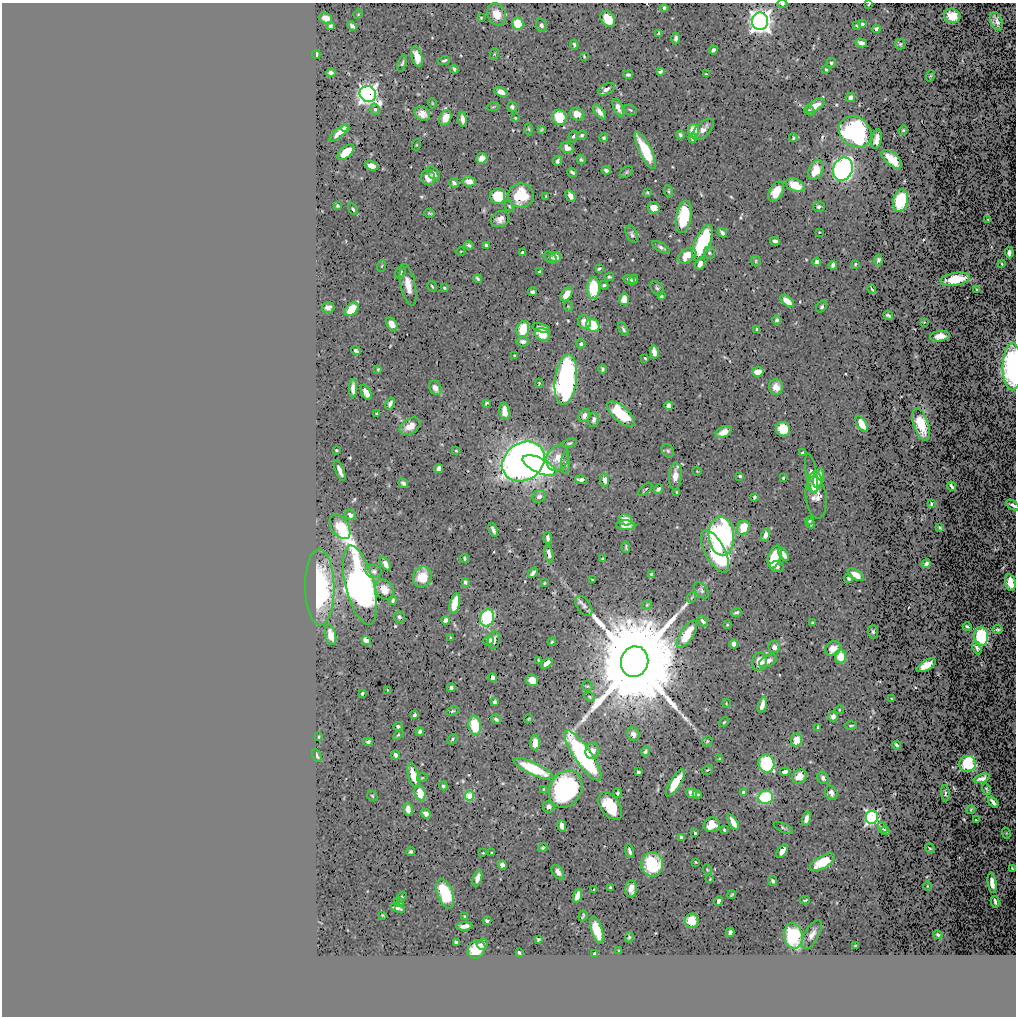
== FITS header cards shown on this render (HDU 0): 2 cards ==
NAXIS1  =                 1014
NAXIS2  =                 1014

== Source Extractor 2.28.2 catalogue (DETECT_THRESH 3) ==
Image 1014 x 1014 px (HDU 0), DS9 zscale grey, 1 PNG px = 1 image px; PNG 1018 x 1018 px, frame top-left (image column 1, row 1014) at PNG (2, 3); each listed source drawn as its Kron ellipse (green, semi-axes under 4 px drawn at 4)
Background 0.493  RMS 0.011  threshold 0.0339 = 3 sigma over >= 5 px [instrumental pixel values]
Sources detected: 431; all 431 listed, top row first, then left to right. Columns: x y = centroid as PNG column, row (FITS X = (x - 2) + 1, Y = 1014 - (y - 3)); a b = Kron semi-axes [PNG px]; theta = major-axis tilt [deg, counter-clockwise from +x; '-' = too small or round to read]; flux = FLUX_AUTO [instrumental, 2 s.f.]
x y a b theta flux
782 4 5 3 - 1.8
869 4 3 2 - 0.72
664 8 4 3 - 1.8
358 14 5 4 - 0.83
497 14 11 9 -67 9.5
952 16 8 7 - 12
326 18 6 5 - 5.5
481 18 3 2 - 0.62
608 19 8 6 -51 17
760 21 9 8 - 480
996 21 9 6 -66 3.6
518 24 6 5 - 21
862 24 3 3 - 1.1
541 25 6 5 - 1.7
331 26 4 3 - 1.8
352 26 5 4 - 2.2
856 26 3 2 - 0.76
876 29 4 3 - 1.5
659 33 4 3 - 1
676 38 6 3 90 2.1
861 43 6 4 -15 2.9
900 44 5 5 - 0.94
574 45 5 3 - 1.3
713 50 4 3 - 1.9
316 54 4 3 - 2
494 54 6 3 71 0.75
584 56 3 2 - 0.72
417 57 10 5 -75 8.5
444 60 6 3 21 1.3
402 63 9 4 72 1.3
831 63 4 4 - 1.3
454 69 4 3 - 1.2
826 69 3 3 - 0.84
660 71 4 3 - 1.9
331 73 4 4 - 2
706 74 3 2 - 0.6
628 75 5 3 - 1.7
930 76 6 3 71 0.75
606 89 9 5 30 3.2
501 92 7 4 -22 4.2
368 94 8 8 - 350
851 97 5 4 - 2.9
432 103 5 3 - 0.54
815 106 11 5 32 7.7
493 107 6 3 18 0.89
512 107 5 5 - 2
618 108 9 4 -65 4.5
375 109 6 4 -74 1.4
630 110 7 5 -23 1.1
809 111 6 4 -41 1.2
600 112 9 4 -51 4.4
422 114 8 6 -29 7.6
577 114 7 6 - 6.3
559 117 8 7 - 22
445 118 8 5 66 11
515 118 3 3 - 0.71
462 119 7 4 -85 3.6
345 128 4 3 - 1.8
529 129 6 4 -87 0.95
703 129 14 6 45 5.5
541 130 4 3 - 0.93
903 130 5 4 - 0.91
693 131 7 5 83 16
855 132 17 14 -38 130
339 133 12 4 42 5.7
582 135 5 4 - 1.4
680 135 4 3 - 1.5
573 136 6 4 71 1.4
604 138 4 4 - 1.3
693 138 5 3 - 2.5
793 138 4 4 - 1.2
877 139 10 5 80 4.8
416 145 5 3 - 0.6
567 148 7 5 -29 4.2
645 150 20 6 -63 30
346 152 10 5 41 13
482 158 6 5 - 5.6
892 159 12 6 -41 16
581 160 5 4 - 1.2
557 161 5 3 - 1.6
372 166 7 4 -15 8.5
843 169 12 9 70 250
606 170 4 3 - 1.9
816 170 11 7 66 17
572 172 5 3 - 1.4
626 172 7 5 37 1.2
434 174 8 5 -50 2.4
428 178 7 7 - 7.1
469 181 7 5 -11 6.3
454 183 5 4 - 2
795 185 10 6 -23 13
668 191 6 4 -74 1.1
776 192 11 6 62 11
647 193 3 3 - 0.85
521 195 13 12 - 37
498 196 8 7 - 25
546 196 3 3 - 0.7
570 196 6 4 -63 3.7
900 200 11 7 77 42
338 206 3 3 - 1.1
509 206 6 4 -60 1.1
819 207 6 5 - 2
654 208 6 5 - 8.2
353 209 6 4 -60 1.4
430 213 5 3 - 1
684 217 16 7 80 35
500 219 9 7 25 5.1
988 220 4 2 - 0.59
819 232 2 2 - 0.47
722 233 5 3 - 2.2
632 234 9 5 -66 2
775 241 5 3 - 2.4
702 243 19 7 66 58
469 245 5 3 - 1.3
486 246 4 3 - 1.9
661 247 10 4 -30 2.1
461 251 4 3 - 0.49
522 253 4 3 - 1.3
709 253 6 5 - 1.5
1009 253 6 4 -88 3.4
687 256 10 6 32 13
550 257 7 5 -38 1.7
555 257 6 5 - 6.5
878 260 5 4 - 1.8
756 261 5 5 - 0.9
817 262 4 4 - 3.2
700 263 6 4 62 3.9
855 264 3 2 - 0.9
1002 264 3 2 - 0.52
833 265 4 4 - 2.4
382 266 6 3 70 0.87
599 269 4 3 - 1
400 272 6 5 - 1.5
540 272 3 3 - 1.4
609 277 4 3 - 1.1
478 279 4 3 - 1.3
955 279 15 6 10 17
629 280 6 4 -31 3
633 280 5 4 - 1.2
408 285 21 7 -78 9.4
604 285 4 3 - 1.4
432 286 6 3 -61 0.85
444 288 3 3 - 0.75
594 288 11 6 90 31
657 288 8 5 -51 1.7
872 289 5 3 - 0.88
977 289 4 2 - 0.54
532 292 4 3 - 1.6
566 294 8 5 55 10
661 296 4 3 - 1.9
624 299 6 5 - 8.7
787 301 8 4 -37 9.1
568 306 5 3 - 0.72
328 307 6 5 - 2.9
822 307 6 5 - 1.2
352 309 8 5 43 19
888 315 5 3 - 1.3
777 320 4 4 - 1.4
584 322 7 6 - 7.3
924 322 2 2 - 0.48
392 324 7 5 -55 6.1
593 325 7 6 - 19
541 328 9 4 -15 2.8
523 329 8 6 73 20
623 329 7 4 -62 1.7
757 329 3 3 - 1.6
543 334 7 6 - 13
940 336 10 5 8 5.4
523 342 6 5 - 2.9
581 344 4 4 - 1.4
356 351 5 3 - 1.5
654 352 7 4 -79 6.5
514 356 3 2 - 0.74
645 358 3 2 - 0.72
1012 367 23 9 -89 110
378 369 3 3 - 0.79
603 369 4 3 - 1.3
758 372 5 5 - 9
566 380 25 11 83 240
539 383 4 3 - 0.7
776 387 7 7 - 6.4
353 388 9 4 -89 5.5
435 388 8 5 -61 4.1
366 392 8 4 -62 6
486 403 4 3 - 0.96
390 404 6 4 66 2.7
669 405 4 4 - 7.2
505 412 8 5 -82 6.5
377 414 3 3 - 1.1
621 414 17 7 -42 31
584 415 7 5 57 3
594 419 7 5 82 2.8
862 424 9 4 -57 13
921 425 17 7 -72 16
410 426 11 7 31 7.8
783 429 7 7 - 20
724 432 8 5 26 7
569 443 7 3 17 1
336 450 3 2 - 0.82
456 451 3 2 - 0.63
668 451 7 5 -56 1.6
803 453 4 3 - 1.2
558 458 13 11 60 11
524 462 22 18 36 600
566 463 11 4 90 2
540 466 18 7 -26 69
439 468 4 4 - 3.2
340 471 11 3 -68 3.8
697 471 4 3 - 0.54
812 474 20 5 -80 6.6
675 476 13 6 86 6.7
740 476 3 3 - 1.1
783 478 3 3 - 0.82
819 478 10 5 75 7.9
581 480 6 4 -6 2.8
605 480 7 4 -81 3.8
814 482 10 7 81 9.6
403 483 5 3 - 1.9
952 486 5 3 - 1.8
658 489 5 3 - 1.9
645 490 8 2 43 0.79
676 492 4 2 - 0.81
539 496 7 6 - 2.8
754 497 4 3 - 1.2
816 497 21 10 -83 8.4
931 504 3 3 - 1.4
1013 505 7 4 -34 2.5
350 515 6 5 - 3.3
625 520 7 5 -13 6.2
809 520 4 3 - 1.1
810 524 5 4 - 1.5
626 525 10 5 -4 5.9
340 527 13 8 -58 18
940 527 4 3 - 0.93
743 528 7 6 - 17
493 530 7 3 -67 2.2
765 535 6 4 75 3.9
721 536 19 12 -85 220
548 538 6 3 -87 2.3
626 547 5 3 - 1
715 552 23 9 -61 46
549 554 9 4 -78 2.8
784 555 7 4 -55 3.5
775 557 12 6 72 30
464 559 4 3 - 1.2
603 559 4 3 - 1.5
385 564 7 4 -62 5
926 564 5 4 - 1.9
777 567 7 5 -8 2
374 571 8 6 -12 2
533 573 6 3 51 2.6
651 574 4 3 - 1.1
856 575 9 4 -33 6
422 577 11 9 65 13
849 578 5 4 - 1.3
592 580 3 2 - 0.6
465 582 4 3 - 1.4
544 583 3 2 - 0.65
1010 583 8 5 -78 12
360 585 41 14 -76 380
320 587 38 14 -89 70
384 589 10 8 -56 7
701 590 9 6 -53 2
692 597 5 3 - 0.7
393 600 4 3 - 1.2
455 603 10 5 76 22
647 605 5 4 - 0.89
584 606 11 6 -55 3.1
736 612 5 3 - 1.2
399 617 6 5 - 1.7
487 618 8 7 - 69
446 620 4 4 - 2.9
703 621 6 4 -53 2.1
812 623 3 3 - 0.84
727 625 3 2 - 0.57
967 627 4 2 - 1.1
998 629 5 3 - 1.4
873 632 7 5 -88 1.5
687 634 16 6 57 19
331 635 10 5 -77 7.3
981 636 9 7 -86 61
450 638 4 2 - 0.66
366 640 5 4 - 8.6
494 640 9 6 81 4.4
489 641 5 4 - 2.8
552 642 4 3 - 0.84
734 644 4 4 - 3.5
774 647 6 5 - 3.4
977 648 7 3 -66 2
833 649 8 6 31 6.8
840 656 7 5 -86 12
539 661 4 3 - 1.6
768 661 9 5 26 3.9
635 662 15 13 73 22000
760 662 9 7 72 11
547 663 6 4 40 5.3
926 665 10 5 30 11
493 678 4 4 - 4.1
532 680 6 5 - 9.4
587 686 5 5 - 1.1
451 688 4 3 - 1.8
388 690 3 3 - 0.58
362 693 3 3 - 1.3
590 697 6 4 -37 1
892 699 3 2 - 0.72
495 702 4 3 - 1.5
726 703 4 3 - 0.57
762 705 8 4 73 5
839 710 4 3 - 0.61
452 711 6 4 26 1.1
414 715 4 3 - 1.7
833 716 5 4 - 4.4
496 719 5 3 - 1.5
528 719 5 3 - 0.79
724 722 5 3 - 0.77
398 726 5 4 - 1.6
475 726 10 6 -82 27
851 726 6 3 5 1.1
818 727 4 2 - 1
420 732 4 3 - 2
633 734 7 6 - 4
398 735 6 3 45 0.97
319 737 4 2 - 0.7
452 739 6 4 52 1.4
796 740 6 5 - 9.7
707 741 5 4 - 1
368 742 5 4 - 1.7
535 743 7 4 -90 8.4
896 745 4 3 - 1.8
592 751 8 7 - 4.4
645 751 5 3 - 1.3
395 755 5 3 - 2.2
317 756 7 3 -63 1.6
583 756 30 8 -56 140
719 759 4 2 - 0.8
766 763 9 8 - 71
967 764 8 8 - 41
533 769 21 6 -25 31
707 770 6 3 30 0.76
638 772 4 3 - 1.6
785 772 5 4 - 3.9
413 775 13 5 -75 12
799 776 8 6 42 8.3
422 778 5 3 - 0.72
823 778 6 5 - 2.6
982 778 8 4 17 3.5
675 783 16 5 58 20
443 786 4 4 - 1.2
566 789 19 15 58 120
986 789 6 3 -75 1.1
544 790 4 3 - 1.5
420 793 7 5 -71 17
617 793 5 4 - 1.4
691 793 5 5 - 4
744 793 4 3 - 2.1
831 793 7 6 - 3.9
945 793 8 3 -87 1.1
697 794 4 3 - 1.1
372 796 6 4 -46 0.9
469 796 5 4 - 23
766 797 7 6 - 53
993 802 6 3 -53 4
610 806 15 9 -53 30
549 807 6 5 - 3.5
408 809 6 4 -81 4.9
971 809 5 2 - 0.89
426 814 5 4 - 2.4
872 817 6 6 - 130
806 819 7 3 75 4
976 820 3 2 - 0.5
733 822 8 4 -59 6.9
712 825 8 7 - 11
562 826 6 4 -75 4.8
783 828 10 4 -25 1.3
882 828 6 4 -57 1.6
724 830 3 3 - 0.89
885 831 4 4 - 2
695 833 3 3 - 1.2
1006 833 5 3 - 0.74
682 837 4 3 - 2.1
543 848 5 4 - 0.88
930 848 5 4 - 1
630 851 6 3 -76 2.4
782 851 8 4 54 5
411 852 4 3 - 1.6
483 853 3 2 - 0.59
492 853 3 2 - 0.84
696 862 3 2 - 0.61
822 862 14 6 30 23
652 864 12 10 -89 49
502 865 4 4 - 8
1012 868 4 2 - 0.77
707 870 5 4 - 0.83
558 872 8 5 -55 4.3
477 878 8 4 72 4.2
710 879 3 2 - 0.63
773 881 5 3 - 1.9
992 883 10 4 -82 6.6
927 886 5 3 - 0.6
610 888 3 2 - 0.9
631 889 9 5 90 5.9
594 890 3 2 - 0.56
445 894 15 7 -70 43
732 895 4 2 - 0.96
577 896 7 4 70 7.5
402 897 6 4 54 1.1
805 900 4 2 - 0.92
719 901 5 3 - 2.2
399 902 5 4 - 1.2
995 902 6 3 -76 2.2
398 908 7 4 -19 2.4
382 915 3 2 - 0.54
583 916 5 2 - 1.1
464 917 4 3 - 1.3
487 921 4 3 - 2.4
692 921 7 7 - 15
464 926 8 4 8 4.5
597 930 14 5 -72 26
730 932 4 4 - 2.9
812 934 16 7 60 4.9
938 935 5 3 - 1.1
793 936 13 9 -79 56
629 937 5 4 - 1
538 939 3 3 - 1
456 942 4 3 - 3.8
482 944 6 5 - 2.8
855 946 3 3 - 0.86
477 949 9 8 - 21
619 951 3 2 - 0.85
519 952 3 3 - 1.5
594 953 4 3 - 0.96
At the frame edge (FLAGS 8, measured only in part): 5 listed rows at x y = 782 4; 869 4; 1012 367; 1013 505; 1010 583